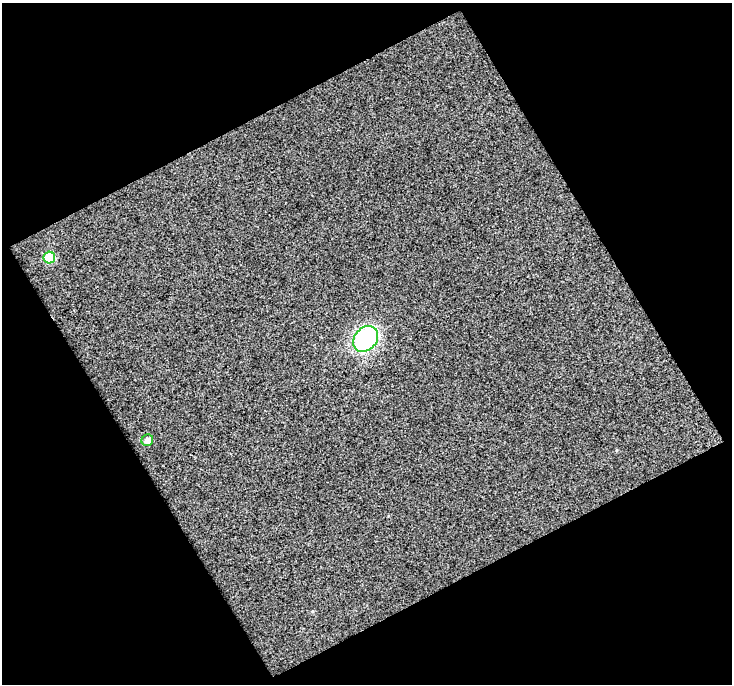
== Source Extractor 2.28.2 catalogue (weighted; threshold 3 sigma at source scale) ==
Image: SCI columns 1-730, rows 20-701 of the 730 x 719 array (HDU 1 of 3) = the unmasked area's bounding box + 8 px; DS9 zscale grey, full resolution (1 PNG px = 1 image px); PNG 734 x 686 px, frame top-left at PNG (2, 3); each listed source drawn as its Kron ellipse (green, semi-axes under 4 px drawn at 4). Shown black and unused: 48% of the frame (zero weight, under 3 of 4 exposures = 2% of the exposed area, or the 3 px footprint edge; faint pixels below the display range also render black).
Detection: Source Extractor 2.28.2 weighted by HDU 2 'WHT'. Background 0.0534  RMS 0.028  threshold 0.124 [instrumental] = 3 sigma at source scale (4.5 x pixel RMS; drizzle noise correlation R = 1.50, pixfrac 1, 0.0396/0.0396 arcsec/px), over >= 5 px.
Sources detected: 3; all 3 listed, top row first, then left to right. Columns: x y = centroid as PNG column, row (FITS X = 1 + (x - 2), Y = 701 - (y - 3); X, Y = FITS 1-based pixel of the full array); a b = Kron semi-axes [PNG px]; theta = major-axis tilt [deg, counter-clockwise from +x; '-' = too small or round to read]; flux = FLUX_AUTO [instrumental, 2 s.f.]
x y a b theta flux
49 258 6 6 - 110
366 339 14 11 49 360
147 440 6 5 - 14